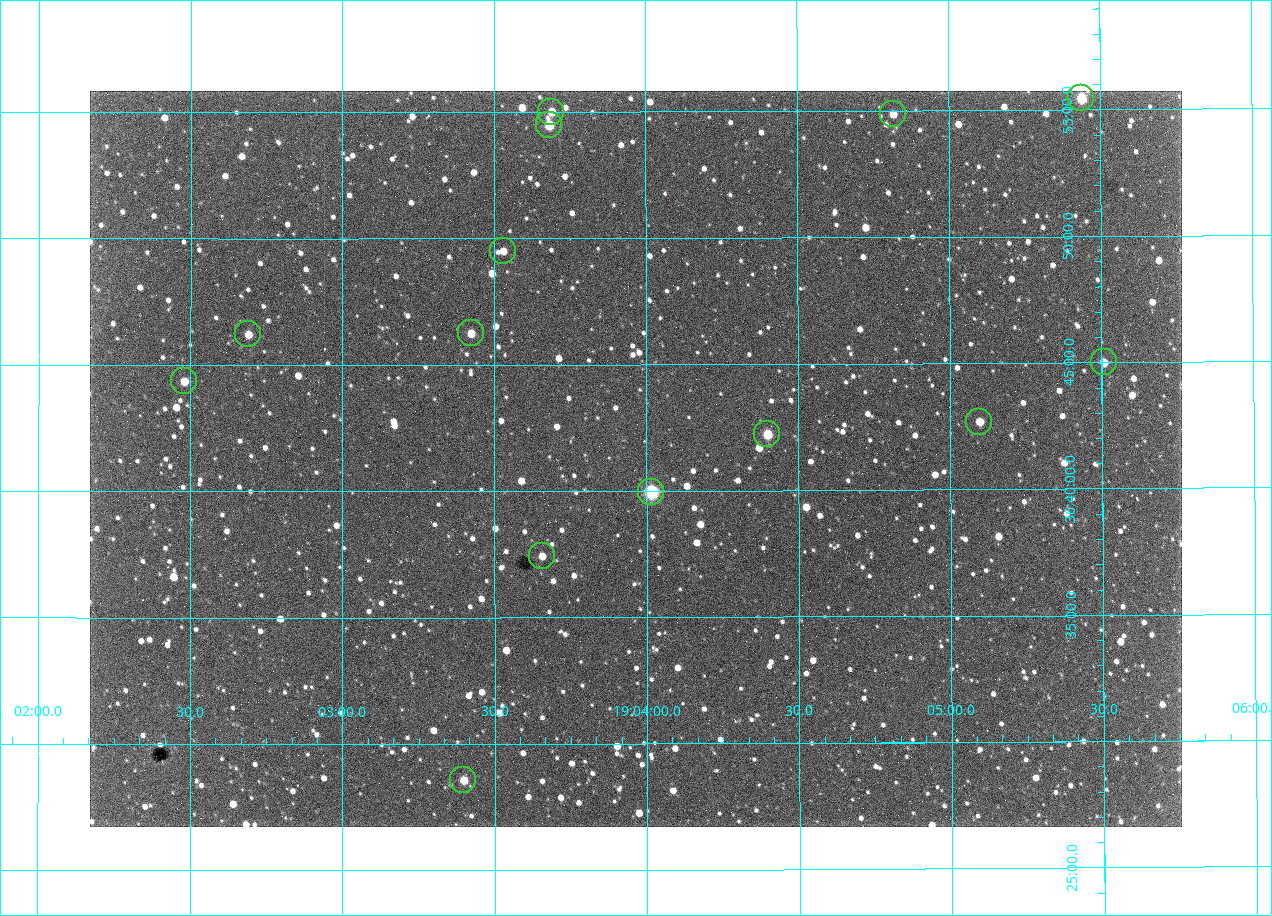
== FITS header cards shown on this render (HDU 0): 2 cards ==
NAXIS1  =                 1092 /fastest changing axis
NAXIS2  =                  736 /next to fastest changing axis

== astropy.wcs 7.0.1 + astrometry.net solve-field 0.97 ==
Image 1092 x 736 px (HDU 0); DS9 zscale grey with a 90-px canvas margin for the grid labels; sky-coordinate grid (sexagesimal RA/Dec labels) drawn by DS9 from the SOLVED WCS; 14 Tycho-2 reference stars matched to detected sources circled (green)
Header WCS: none
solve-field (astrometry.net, Tycho-2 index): SOLVED blind (the file carries no WCS)
Solved WCS: RA---TAN-SIP/DEC--TAN-SIP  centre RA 19:03:58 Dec +36:41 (285.99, +36.69 deg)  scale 2.37 arcsec/px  FOV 43.2' x 29.1'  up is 0 deg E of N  parity flipped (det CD > 0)
(file carries no celestial WCS; the grid is the blind solution)
Tycho-2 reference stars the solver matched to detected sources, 14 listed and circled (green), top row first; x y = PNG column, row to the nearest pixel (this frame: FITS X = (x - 90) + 1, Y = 736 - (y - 91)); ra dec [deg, ICRS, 3 dp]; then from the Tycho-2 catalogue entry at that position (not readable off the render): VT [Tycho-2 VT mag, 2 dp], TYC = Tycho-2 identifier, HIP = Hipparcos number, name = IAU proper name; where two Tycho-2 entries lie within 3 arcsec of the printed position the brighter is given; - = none
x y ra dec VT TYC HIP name
1081 98 286.360 +36.924 9.83 2652-14-1 - -
551 112 285.922 +36.917 10.48 2652-1249-1 - -
893 114 286.204 +36.915 10.94 2652-350-1 - -
549 125 285.920 +36.908 9.57 2652-218-1 - -
503 251 285.882 +36.825 10.95 2652-329-1 - -
471 333 285.856 +36.771 11.11 2652-1253-1 - -
248 334 285.672 +36.770 11.14 2651-2527-1 - -
1104 362 286.377 +36.750 10.72 2652-110-1 - -
184 381 285.620 +36.739 11.03 2651-1906-1 - -
979 422 286.274 +36.711 10.88 2652-1070-1 - -
767 434 286.100 +36.704 10.14 2652-1649-1 - -
651 492 286.004 +36.666 8.52 2652-1368-1 - -
542 556 285.914 +36.624 11.11 2652-845-1 - -
463 780 285.849 +36.476 10.21 2652-1424-1 - -